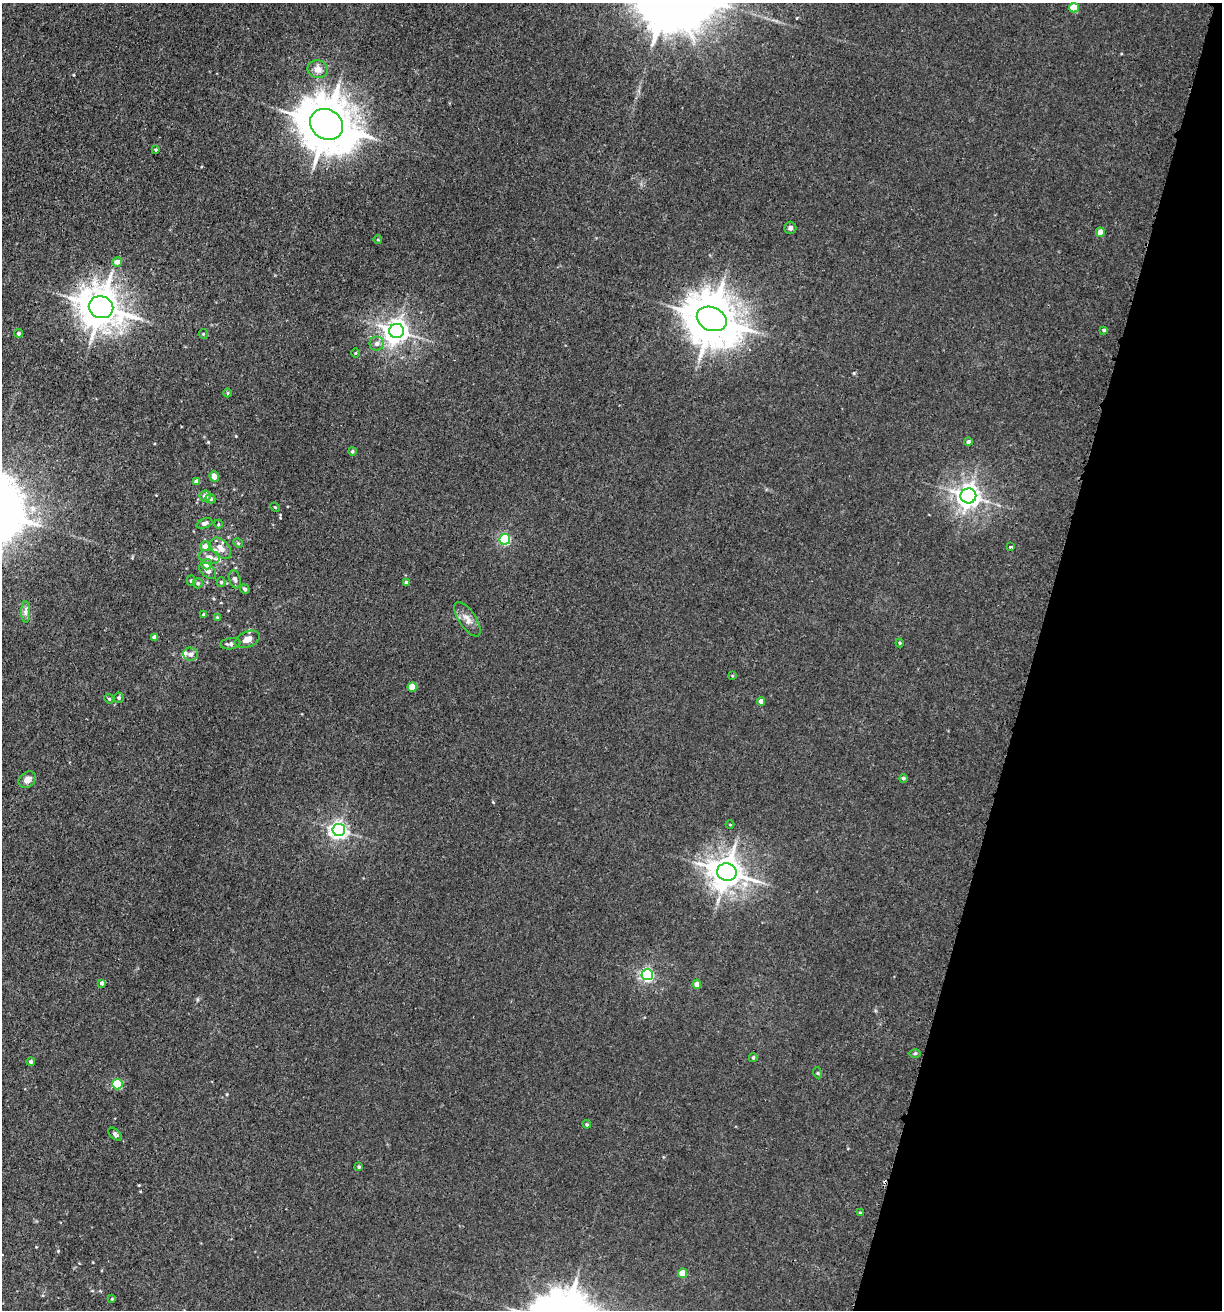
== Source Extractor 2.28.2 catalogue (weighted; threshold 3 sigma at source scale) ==
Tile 8 of 4 x 4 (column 4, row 2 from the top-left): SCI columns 4010-5229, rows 2668-3975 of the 5408 x 5343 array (HDU 1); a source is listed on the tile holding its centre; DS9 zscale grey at full resolution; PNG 1224 x 1312 px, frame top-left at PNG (2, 3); each listed source drawn as its Kron ellipse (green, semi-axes under 4 px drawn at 4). Shown black and unused: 15% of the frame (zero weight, under 3 of 5 exposures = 5% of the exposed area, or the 3 px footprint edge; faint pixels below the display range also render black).
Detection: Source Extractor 2.28.2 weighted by HDU 2 'WHT'; one run over the whole footprint, this tile lists its part. Background 0.0203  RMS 0.0034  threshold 0.0152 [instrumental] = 3 sigma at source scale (4.5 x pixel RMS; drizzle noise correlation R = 1.50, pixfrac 1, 0.05/0.05 arcsec/px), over >= 5 px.
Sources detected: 79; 1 inside a brighter object's white glare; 1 cosmic-ray / hot-pixel residue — neither listed nor drawn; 3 inside a brighter listed object's ellipse — not listed separately; the other 74 listed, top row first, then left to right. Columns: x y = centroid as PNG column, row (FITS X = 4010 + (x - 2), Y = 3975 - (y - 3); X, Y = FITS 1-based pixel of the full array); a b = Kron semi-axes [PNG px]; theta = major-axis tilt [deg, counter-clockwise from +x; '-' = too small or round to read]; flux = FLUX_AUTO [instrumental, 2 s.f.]
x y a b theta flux
1074 8 5 4 - 7.8
318 69 10 8 -9 2.2
327 124 17 14 -34 1400
156 150 4 3 - 0.37
790 228 6 6 - 0.98
1100 232 4 4 - 3
378 240 4 3 - 0.26
117 262 5 5 - 1.5
101 307 12 11 - 790
712 319 15 11 -24 1200
1104 330 4 3 - 0.58
396 331 7 7 - 270
18 333 4 4 - 0.66
203 334 5 4 - 0.38
377 344 7 7 - 1.3
355 353 4 3 - 0.3
228 393 4 3 - 0.29
968 442 4 4 - 0.81
352 451 4 4 - 0.5
214 477 5 4 - 2.3
197 481 4 4 - 1.6
205 496 5 5 - 1.8
968 496 8 7 - 240
210 499 5 4 - 0.76
275 507 5 3 - 0.28
204 523 8 5 22 1.2
218 524 4 3 - 0.32
505 539 5 5 - 37
238 543 5 4 - 0.42
205 546 5 5 - 2.8
1011 547 4 3 - 1.7
221 548 12 8 -46 3.2
209 557 10 7 -11 1.8
207 564 5 5 - 2.5
208 571 10 6 -43 1.8
235 579 9 5 -73 0.93
191 580 5 4 - 0.51
221 582 5 4 - 0.53
406 582 4 4 - 0.83
198 583 5 5 - 0.55
245 589 5 4 - 0.61
26 612 10 4 -90 1.1
204 614 4 4 - 0.82
217 617 4 3 - 0.26
467 619 20 8 -56 2.5
154 637 4 4 - 1.3
247 639 13 7 23 2.8
900 643 4 4 - 0.36
230 644 10 5 9 0.87
191 654 7 6 - 1.4
732 676 4 2 - 0.25
412 687 4 4 - 5.8
119 698 5 5 - 0.63
109 699 5 4 - 0.43
761 701 4 4 - 2.1
903 778 4 4 - 0.56
27 780 9 7 38 1.9
730 825 4 3 - 0.25
339 830 6 6 - 130
727 872 10 8 -10 530
647 975 5 5 - 62
102 983 4 4 - 1
697 984 4 4 - 2.2
915 1053 5 3 - 0.38
753 1058 4 3 - 0.48
31 1062 4 4 - 0.75
818 1073 5 3 - 0.31
117 1084 5 5 - 21
587 1124 4 4 - 0.38
115 1134 8 4 -43 0.81
359 1167 4 3 - 0.56
860 1213 4 3 - 0.3
683 1273 5 4 - 6.1
112 1299 4 3 - 0.28